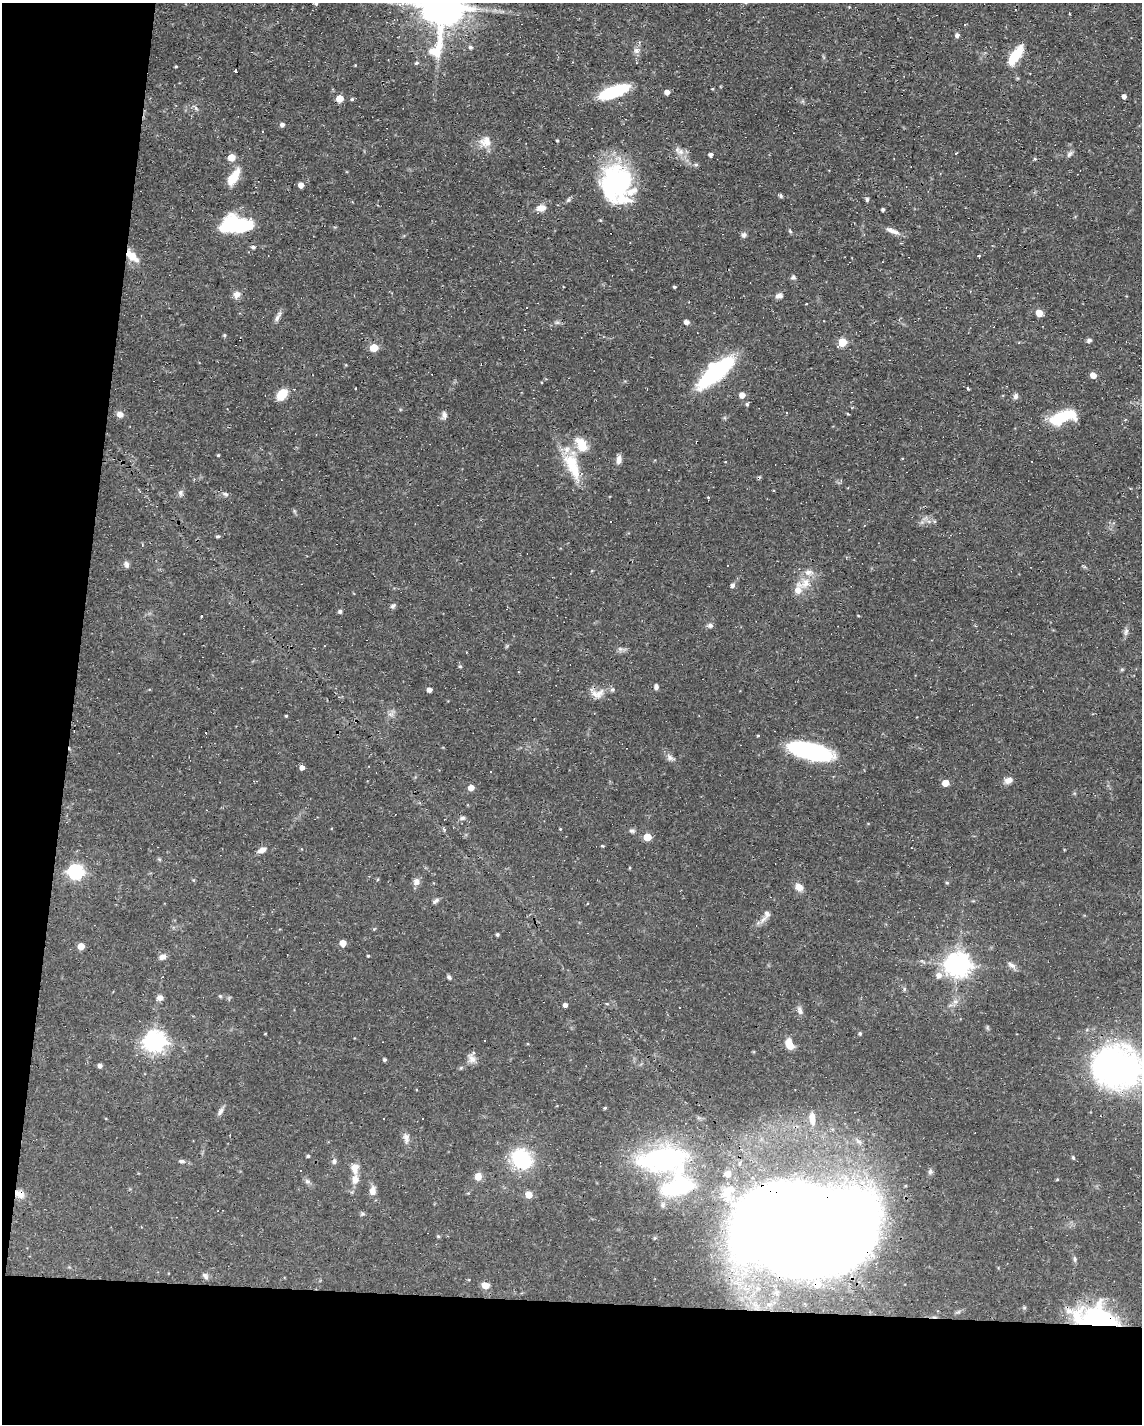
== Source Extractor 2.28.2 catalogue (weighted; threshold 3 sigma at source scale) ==
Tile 9 of 4 x 3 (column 1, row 3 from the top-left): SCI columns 1-1140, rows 214-1635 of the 4561 x 4584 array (HDU 1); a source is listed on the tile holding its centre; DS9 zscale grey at full resolution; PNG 1144 x 1426 px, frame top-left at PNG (2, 3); no overlay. Shown black and unused: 15% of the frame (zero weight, under 3 of 4 exposures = <1% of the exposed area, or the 3 px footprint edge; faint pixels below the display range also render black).
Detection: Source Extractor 2.28.2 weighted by HDU 2 'WHT'; one run over the whole footprint, this tile lists its part. Background 0.0541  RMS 0.0032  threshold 0.0144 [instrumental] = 3 sigma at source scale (4.5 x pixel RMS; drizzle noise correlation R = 1.50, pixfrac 1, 0.05/0.05 arcsec/px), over >= 5 px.
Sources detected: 179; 1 inside a brighter object's white glare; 10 cosmic-ray / hot-pixel residue — not listed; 11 inside a brighter listed object's ellipse — not listed separately; the other 157 listed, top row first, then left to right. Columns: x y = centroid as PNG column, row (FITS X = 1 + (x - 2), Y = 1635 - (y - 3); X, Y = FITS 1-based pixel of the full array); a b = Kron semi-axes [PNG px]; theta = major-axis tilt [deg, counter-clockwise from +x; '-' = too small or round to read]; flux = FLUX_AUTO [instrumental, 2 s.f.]
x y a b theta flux
316 3 4 4 - 0.61
443 6 14 11 80 1200
965 24 3 3 - 0.29
957 35 5 5 - 1.1
471 47 5 4 - 0.68
636 50 9 5 50 1.2
1016 55 24 9 55 10
416 63 5 4 - 0.53
176 66 3 3 - 0.32
236 72 3 3 - 48
613 92 29 10 21 21
667 92 5 4 - 1.9
1124 96 4 4 - 1.3
340 98 5 5 - 5.4
352 99 4 4 - 0.48
196 108 9 3 -45 0.57
282 125 5 4 - 1.1
557 140 4 3 - 0.37
486 141 16 14 17 3.9
681 152 9 9 - 1.9
710 154 4 4 - 1.1
956 154 3 3 - 0.83
1069 154 9 5 52 0.86
232 157 5 5 - 5.7
1035 159 5 3 - 0.37
696 164 6 4 -1 0.51
233 177 22 9 57 5.6
617 182 36 35 - 44
301 185 5 5 - 2
781 195 6 4 -57 0.49
867 199 5 4 - 0.63
541 208 11 7 8 2.5
883 210 3 3 - 0.68
236 225 28 15 -9 24
790 231 7 4 -46 0.43
892 231 18 6 -23 2
744 235 8 6 73 0.89
254 247 5 5 - 0.7
132 256 18 10 -48 4.1
793 277 7 6 - 0.71
674 287 4 3 - 0.41
970 291 3 3 - 0.28
236 294 10 9 - 1.6
779 296 9 6 7 1.3
1039 313 5 5 - 5
278 316 18 5 64 1.3
686 322 5 4 - 1.8
224 335 5 4 - 0.41
1089 340 6 5 - 0.71
842 342 5 5 - 12
374 348 5 5 - 7.3
716 372 38 12 41 42
1093 375 5 5 - 2.9
968 388 3 3 - 0.61
282 394 12 8 52 6.3
742 395 5 5 - 2.5
1015 396 8 6 69 1
747 404 5 4 - 0.51
120 414 9 7 -6 1.6
444 415 11 6 -87 1.1
1063 417 31 12 17 13
581 444 19 11 -61 6.1
218 455 4 3 - 0.31
619 460 10 6 84 1.7
572 466 38 14 -68 12
194 479 3 3 - 0.25
180 493 9 6 81 0.93
225 494 8 5 -26 0.74
708 497 3 3 - 0.41
611 522 3 3 - 1.2
218 536 4 4 - 0.45
126 564 8 6 -77 1.1
805 583 18 11 42 4.8
733 585 6 5 - 0.89
393 606 7 5 30 0.8
340 611 5 5 - 0.69
710 625 7 6 - 0.96
1126 631 11 6 83 1
620 649 6 6 - 0.83
460 666 5 4 - 0.5
656 686 6 5 - 0.99
613 689 7 5 3 0.72
429 690 4 4 - 1.7
599 693 17 9 54 2.5
286 716 3 3 - 0.31
758 735 4 3 - 0.3
810 751 41 15 -13 42
670 757 11 7 -61 1.3
302 767 5 4 - 1.4
490 771 3 2 - 0.35
1008 780 11 8 22 1.7
945 783 5 5 - 3.4
471 788 4 4 - 3.2
462 818 8 5 8 0.81
560 829 3 3 - 0.26
632 831 8 6 -9 0.74
647 837 5 5 - 8.1
602 846 4 4 - 0.3
262 850 10 6 22 1.8
76 872 7 6 - 68
416 882 9 8 - 1.7
947 883 5 4 - 0.39
799 887 10 8 -44 2.5
436 901 10 5 41 0.77
763 919 17 6 53 2.1
497 934 4 3 - 0.51
343 943 5 5 - 4
81 946 5 5 - 4.8
368 956 3 3 - 0.34
162 957 8 6 23 1.7
922 961 6 4 -18 0.47
958 964 8 8 - 300
1011 965 13 6 -33 1.3
939 975 7 7 - 2.2
449 977 6 5 - 0.66
904 989 6 4 72 0.4
220 996 5 4 - 0.35
160 998 8 5 -1 1.4
565 1005 4 4 - 1.2
800 1010 11 6 -71 1.3
860 1033 5 4 - 0.41
265 1034 4 2 - 0.21
155 1041 9 8 - 170
789 1044 13 8 -64 4.1
472 1059 13 9 -55 1.8
384 1060 4 4 - 0.55
100 1066 5 5 - 0.91
1117 1067 41 34 -18 120
605 1108 4 3 - 0.37
220 1111 12 6 61 1.2
812 1118 17 7 -88 2.6
422 1119 3 3 - 1.7
406 1138 12 8 -85 1.7
308 1156 4 3 - 0.5
1073 1157 5 4 - 0.35
522 1159 22 19 -40 20
663 1159 46 22 7 62
182 1161 8 4 -5 0.82
334 1161 8 6 87 0.8
355 1168 12 9 -90 2.8
300 1170 3 2 - 0.21
930 1172 7 6 - 0.84
728 1174 6 6 - 3.1
478 1176 6 5 - 4.4
307 1181 7 6 - 0.81
678 1187 47 24 14 23
372 1191 11 8 89 2.2
20 1194 13 9 -28 2.4
529 1195 5 5 - 5.4
362 1214 6 5 - 0.53
802 1228 99 56 -11 1700
438 1236 5 4 - 0.34
1075 1259 9 4 -79 0.64
205 1276 10 6 -54 0.96
486 1285 5 5 - 5
1024 1307 6 4 89 0.51
1095 1317 49 22 -7 39
Overlapping masked pixels (flux is a lower limit): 5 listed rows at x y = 443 6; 132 256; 20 1194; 802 1228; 1095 1317
Isophote crosses this tile's border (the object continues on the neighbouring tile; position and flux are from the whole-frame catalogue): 2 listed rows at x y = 316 3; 443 6